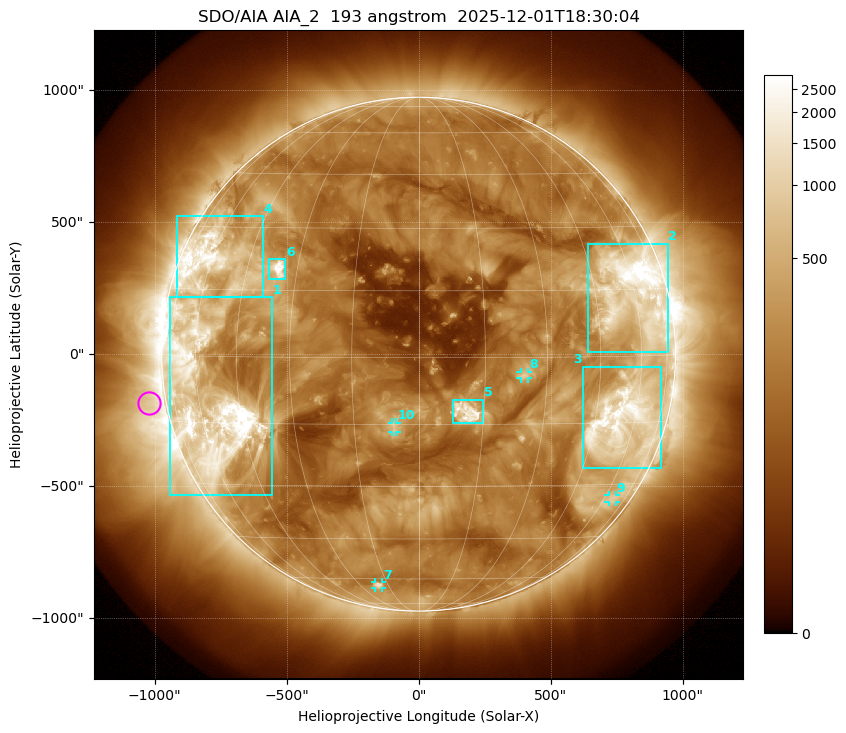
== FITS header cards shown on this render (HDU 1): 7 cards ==
TELESCOP= 'SDO/AIA '           / For AIA: SDO/AIA
INSTRUME= 'AIA_2   '           / For AIA: AIA_ATA1, AIA_ATA2, AIA_ATA3 or AIA_AT
WAVELNTH=                  193 / [angstrom] Wavelength
WAVEUNIT= 'angstrom'           / Wavelength unit: angstrom
DATE-OBS= '2025-12-01T18:30:04.843' / [ISO] Date when observation started; ISO 8
CTYPE1  = 'HPLN-TAN'           / CTYPE1: HPLN
CTYPE2  = 'HPLT-TAN'           / CTYPE2: HPLT

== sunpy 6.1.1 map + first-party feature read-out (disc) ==
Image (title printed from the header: SDO/AIA AIA_2  193 angstrom  2025-12-01T18:30:04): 1024 x 1024 px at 2.4 arcsec/px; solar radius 973 arcsec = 406 px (full disc in frame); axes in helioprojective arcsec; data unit not stated in the header (colour bar unlabelled)
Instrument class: DISC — disc imager (sunpy class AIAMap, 193 A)
Bright regions (active regions / flare kernels): reference = the median radial profile (limb darkening/brightening removed); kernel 9 px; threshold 5 sigma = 521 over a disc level ~190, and >= 1.15x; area >= 12 px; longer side >= 10 px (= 24 arcsec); searched inside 0.97 R_sun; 10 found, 10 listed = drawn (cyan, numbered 1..; 4 of them under ~33 arcsec drawn as corner ticks so the feature stays visible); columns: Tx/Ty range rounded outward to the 5 arcsec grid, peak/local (2 s.f.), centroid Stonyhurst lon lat
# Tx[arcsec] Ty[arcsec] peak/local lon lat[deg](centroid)
1 -945..-555 -535..215 23 -56 -10
2 640..945 10..420 22 +59 +14
3 625..920 -430..-45 12 +55 -15
4 -915..-590 215..525 10 -59 +21
5 130..245 -260..-170 15 +11 -12
6 -570..-505 285..360 18 -35 +20
7 -165..-140 -885..-865 5.5 -20 -63
8 385..415 -90..-65 5.6 +24 -4
9 720..750 -560..-535 3.4 +65 -34
10 -100..-85 -295..-260 5.2 -6 -16
Off-limb structures (1.02-1.3 R_sun): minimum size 162 px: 2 found; the strongest spans PA ~65..135 deg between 1.02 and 1.3 R_sun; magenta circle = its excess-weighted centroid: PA ~100 deg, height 1.07 R_sun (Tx ~-1020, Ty ~-185 arcsec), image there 2.8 x the reference